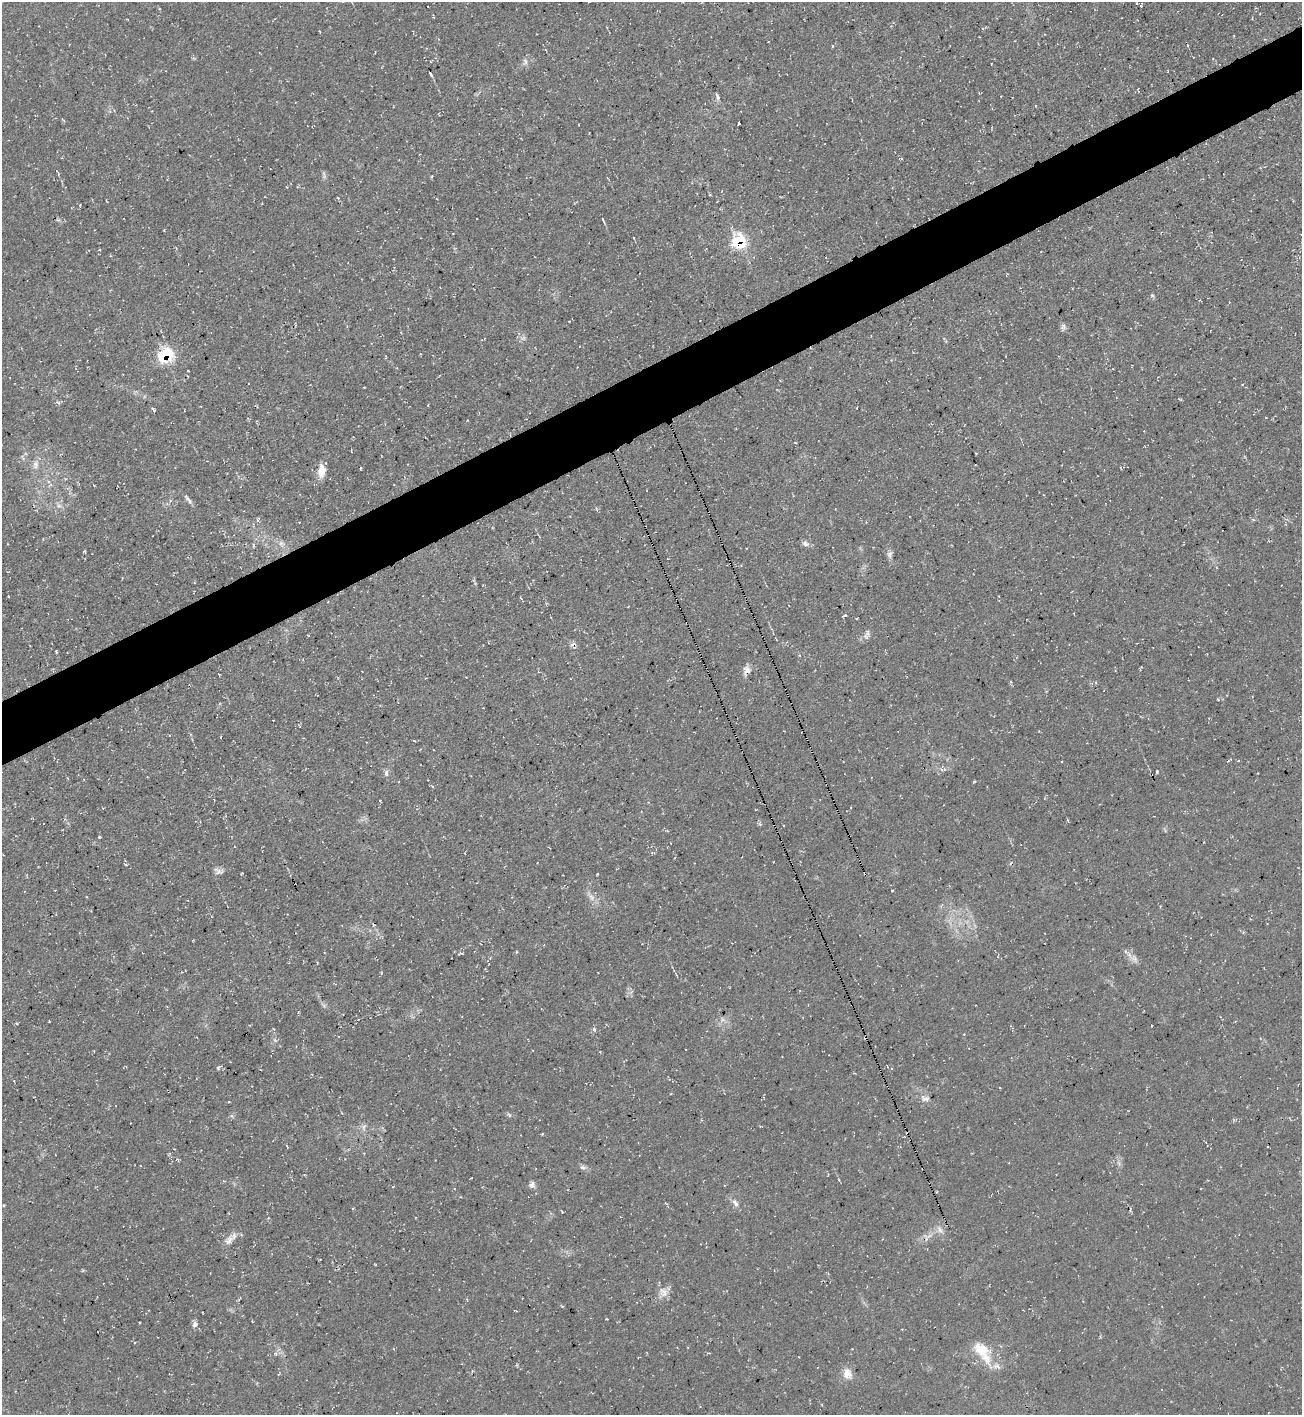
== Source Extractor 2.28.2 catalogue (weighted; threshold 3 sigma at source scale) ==
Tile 10 of 4 x 4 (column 2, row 3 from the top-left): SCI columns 1453-2752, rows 1413-2825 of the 5638 x 5651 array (HDU 1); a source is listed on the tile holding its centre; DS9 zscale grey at full resolution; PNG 1304 x 1417 px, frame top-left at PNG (2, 2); no overlay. Shown black and unused: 5% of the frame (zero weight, under 3 of 4 exposures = <1% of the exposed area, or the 3 px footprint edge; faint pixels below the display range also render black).
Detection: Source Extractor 2.28.2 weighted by HDU 2 'WHT'; one run over the whole footprint, this tile lists its part. Background 0.0295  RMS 0.0058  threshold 0.0259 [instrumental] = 3 sigma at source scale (4.5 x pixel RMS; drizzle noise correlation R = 1.50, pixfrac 1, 0.05/0.05 arcsec/px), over >= 5 px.
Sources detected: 105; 10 cosmic-ray / hot-pixel residue — not listed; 2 inside a brighter listed object's ellipse — not listed separately; the other 93 listed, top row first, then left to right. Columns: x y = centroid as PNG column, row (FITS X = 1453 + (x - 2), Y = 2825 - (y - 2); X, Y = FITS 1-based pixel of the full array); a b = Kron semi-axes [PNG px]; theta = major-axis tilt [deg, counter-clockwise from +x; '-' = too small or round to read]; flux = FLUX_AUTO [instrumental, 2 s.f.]
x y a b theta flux
1141 6 3 3 - 0.85
434 17 4 3 - 0.55
832 46 5 3 - 0.47
525 62 11 6 82 2.3
717 97 10 4 -73 1.5
63 120 5 2 - 0.65
739 123 3 3 - 4.6
901 158 4 3 - 0.81
324 175 12 5 -78 1.5
432 176 5 3 - 0.61
710 195 5 3 - 0.46
338 198 4 3 - 0.52
603 220 8 3 -67 0.9
453 233 2 2 - 0.33
739 241 10 9 - 37
99 250 4 2 - 0.46
1152 295 5 5 - 0.89
1200 300 4 3 - 0.49
569 321 2 2 - 0.49
1063 327 10 6 80 1.7
401 333 3 2 - 0.38
420 354 3 3 - 0.42
165 355 8 8 - 50
188 371 3 2 - 0.52
364 387 3 2 - 0.42
58 402 8 4 -20 1.2
428 405 3 2 - 0.51
153 410 5 3 - 1.4
1266 417 3 2 - 0.37
35 464 13 8 79 4
361 468 4 2 - 0.51
321 471 17 9 85 6.6
48 481 6 5 - 1.5
188 500 16 5 -50 2.3
59 505 8 5 -29 1.9
1253 519 5 4 - 0.85
299 522 3 2 - 0.33
281 543 11 6 -16 2.6
806 544 11 6 -21 2.2
253 546 7 3 -82 0.72
84 551 5 3 - 0.55
890 554 9 7 77 2
8 596 3 2 - 0.53
845 615 5 3 - 0.88
867 633 10 5 -90 1.8
573 644 8 6 17 2.3
56 652 4 3 - 0.72
1141 668 5 2 - 0.62
747 670 12 9 71 3.8
1229 761 7 3 32 0.87
1238 761 4 3 - 0.47
941 769 5 3 - 0.94
1157 772 3 3 - 0.73
386 773 9 5 84 1.8
974 781 5 3 - 0.61
214 800 3 2 - 0.79
1068 821 6 3 -71 0.61
99 837 4 3 - 0.59
219 871 12 7 -21 2.3
892 890 3 2 - 0.43
591 897 12 7 -48 3.3
1161 906 4 3 - 0.42
1243 932 5 4 - 0.83
517 952 4 4 - 0.55
460 954 7 3 22 0.77
1134 958 15 9 -38 3.8
381 973 5 3 - 0.56
49 1021 2 2 - 0.44
16 1023 3 3 - 1.1
1151 1026 2 2 - 0.65
594 1029 4 3 - 2
275 1040 8 3 -45 0.92
218 1067 6 4 50 0.93
925 1098 13 7 -11 2.5
229 1102 3 2 - 0.44
509 1115 7 4 -45 1
364 1127 12 5 73 2
286 1146 3 3 - 0.79
583 1167 8 5 -18 1.8
839 1180 5 3 - 0.53
532 1185 8 7 - 2.2
735 1203 12 6 -51 2.7
3 1205 4 3 - 0.51
940 1230 14 7 -51 3.4
929 1236 17 5 11 3.9
229 1240 17 8 45 4.5
103 1283 3 2 - 0.48
663 1292 15 13 -35 5.1
195 1324 7 7 - 2.4
134 1343 3 2 - 0.47
981 1349 27 17 -34 15
275 1353 6 5 - 1.5
847 1374 14 11 -74 5.9
Overlapping masked pixels (flux is a lower limit): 4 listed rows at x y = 739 241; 165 355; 573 644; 747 670
Unlisted compact peaks at least as high as the median listed source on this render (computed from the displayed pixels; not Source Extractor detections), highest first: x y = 164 230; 242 873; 562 1306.